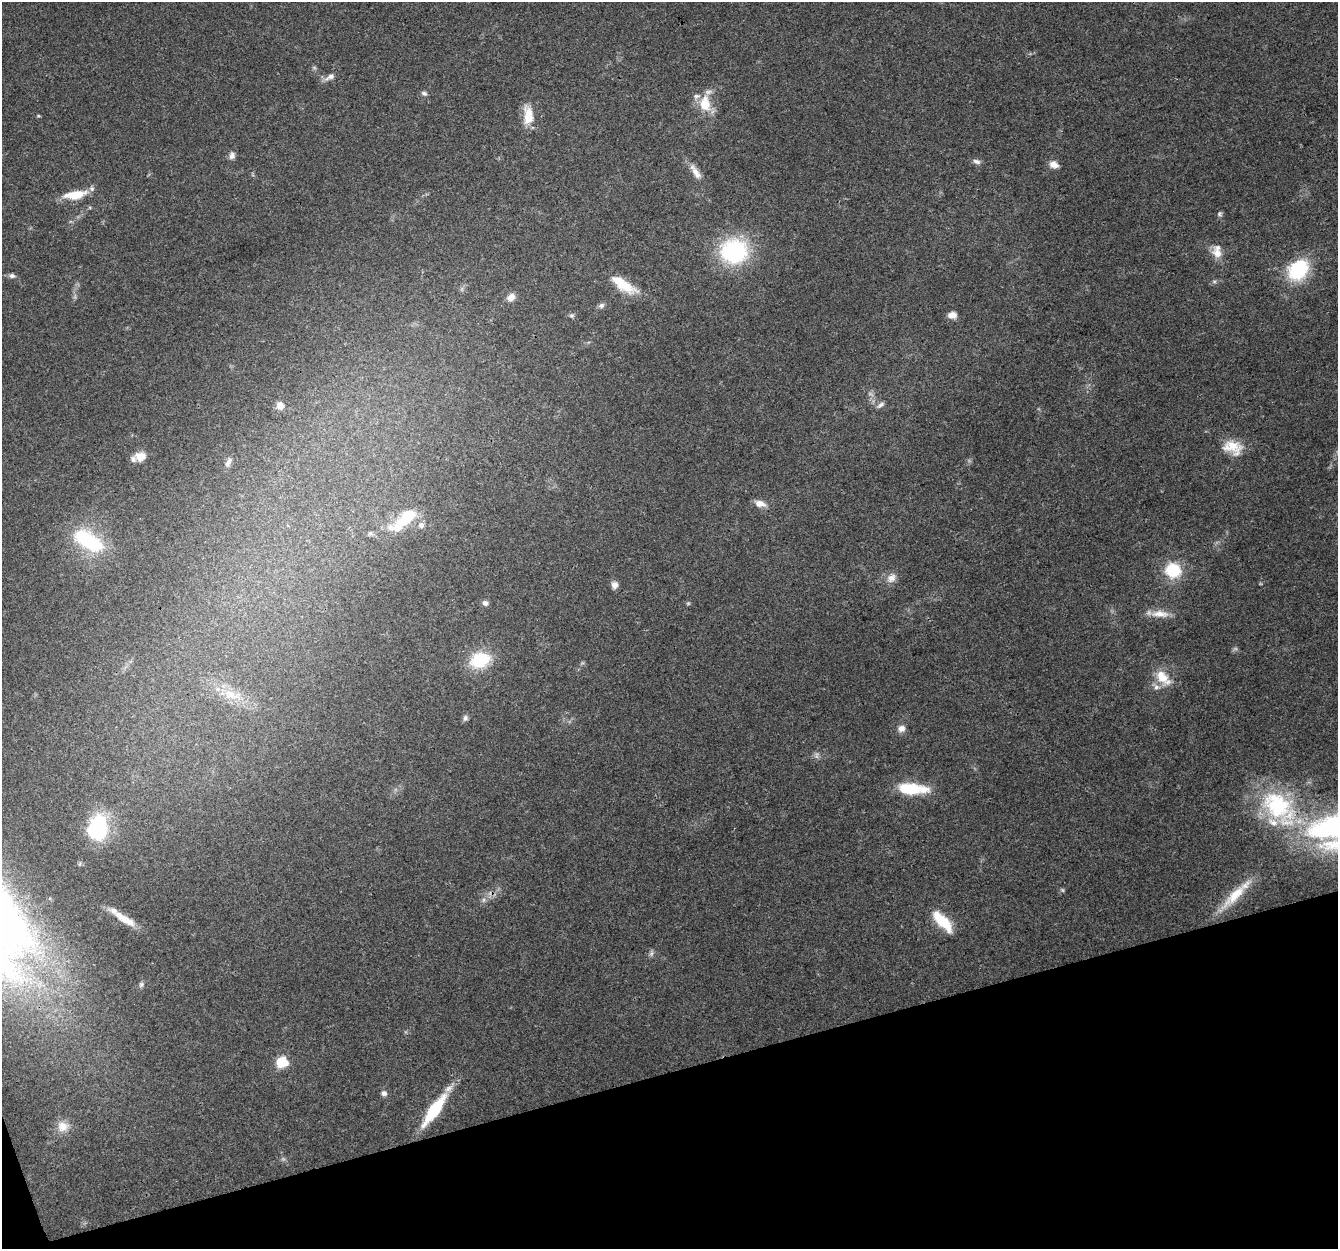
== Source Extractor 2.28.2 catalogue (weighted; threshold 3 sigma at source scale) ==
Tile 14 of 4 x 4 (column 2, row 4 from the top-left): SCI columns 1338-2673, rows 118-1364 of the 5345 x 5167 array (HDU 1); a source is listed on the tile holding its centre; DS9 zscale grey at full resolution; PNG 1340 x 1251 px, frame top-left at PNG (2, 2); no overlay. Shown black and unused: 14% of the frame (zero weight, under 3 of 4 exposures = <1% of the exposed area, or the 3 px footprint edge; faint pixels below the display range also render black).
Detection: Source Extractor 2.28.2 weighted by HDU 2 'WHT'; one run over the whole footprint, this tile lists its part. Background 0.0796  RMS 0.0052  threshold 0.0236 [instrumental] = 3 sigma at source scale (4.5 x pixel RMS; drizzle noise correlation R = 1.50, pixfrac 1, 0.0396/0.0396 arcsec/px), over >= 5 px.
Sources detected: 62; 4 too faint to see at this stretch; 2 inside a brighter object's white glare — not listed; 4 inside a brighter listed object's ellipse — not listed separately; the other 52 listed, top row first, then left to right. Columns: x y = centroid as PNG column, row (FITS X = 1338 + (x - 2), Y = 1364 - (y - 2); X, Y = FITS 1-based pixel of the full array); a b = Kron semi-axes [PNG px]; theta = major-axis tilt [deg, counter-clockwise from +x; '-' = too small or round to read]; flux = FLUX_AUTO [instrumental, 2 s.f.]
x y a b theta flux
330 77 15 7 28 3
424 93 8 5 -25 1.3
705 104 23 15 -83 13
38 116 5 3 - 0.54
528 116 23 11 -86 11
232 155 10 7 84 2.2
976 161 11 6 -19 1.9
1054 165 11 8 -24 3.7
695 172 25 8 -57 5.1
75 195 27 10 8 13
734 251 26 23 -1 61
1217 253 18 12 -51 6.1
1298 270 21 16 45 37
12 276 8 6 -11 1.7
625 286 30 13 -26 12
511 297 10 8 45 3.9
602 305 8 7 - 1.4
571 315 6 6 - 1.1
952 315 9 7 -5 3.5
280 405 8 8 - 3.6
880 405 11 5 38 1.7
1233 447 25 17 -20 11
140 456 15 13 8 5.5
228 462 13 6 61 2.2
760 503 13 7 -14 4.4
405 520 42 13 35 17
421 525 7 7 - 1.9
370 533 6 5 - 0.88
92 542 35 18 -28 33
1173 570 13 12 - 25
891 578 15 11 33 4.5
614 585 9 8 - 2.7
485 603 7 6 - 2
1160 614 25 9 -2 6.7
480 660 25 18 20 21
1163 678 24 13 -46 10
231 694 22 11 -26 9.7
465 718 8 6 66 1.4
901 729 10 9 - 3
912 789 34 12 -3 21
1279 807 60 35 -47 65
98 827 29 19 82 38
1235 895 46 12 46 16
484 900 6 6 - 1.3
124 919 32 8 -32 8.9
942 921 29 11 -46 16
651 953 8 6 70 1.3
141 984 7 6 - 1.2
282 1062 7 6 - 31
384 1093 8 7 - 2
434 1110 39 10 55 29
63 1126 16 14 15 6.1